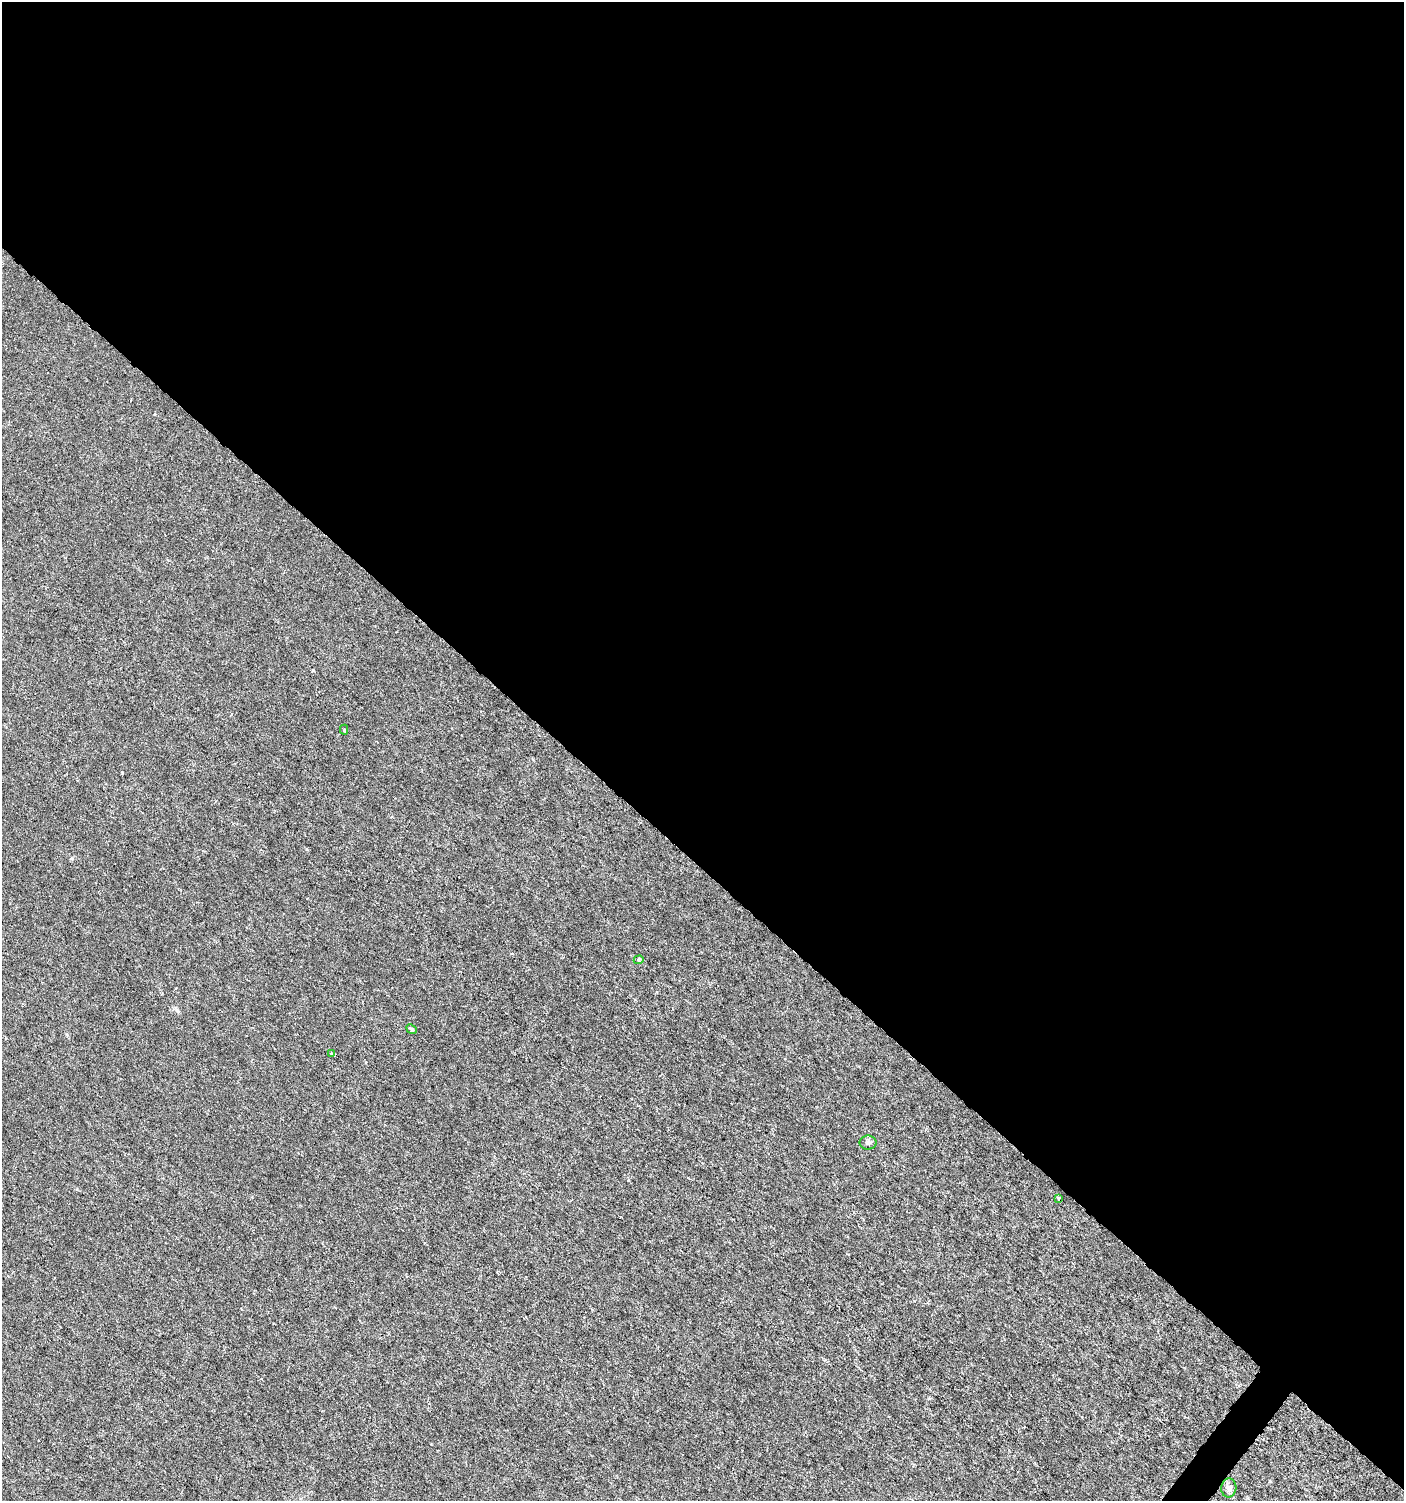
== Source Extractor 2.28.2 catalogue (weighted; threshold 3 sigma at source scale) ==
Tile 3 of 4 x 4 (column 3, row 1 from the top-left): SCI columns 2981-4382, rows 4502-6000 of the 6026 x 6000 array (HDU 1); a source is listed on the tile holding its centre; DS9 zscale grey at full resolution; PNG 1406 x 1503 px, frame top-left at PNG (2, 2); each listed source drawn as its Kron ellipse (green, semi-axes under 4 px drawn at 4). Shown black and unused: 58% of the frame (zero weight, under 3 of 6 exposures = <1% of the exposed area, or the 3 px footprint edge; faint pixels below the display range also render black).
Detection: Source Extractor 2.28.2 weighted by HDU 2 'WHT'; one run over the whole footprint, this tile lists its part. Background -1.05e-05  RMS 0.0012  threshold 0.00501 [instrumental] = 3 sigma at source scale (4.09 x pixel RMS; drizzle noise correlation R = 1.36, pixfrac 0.8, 0.0396/0.0396 arcsec/px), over >= 5 px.
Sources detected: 7; all 7 listed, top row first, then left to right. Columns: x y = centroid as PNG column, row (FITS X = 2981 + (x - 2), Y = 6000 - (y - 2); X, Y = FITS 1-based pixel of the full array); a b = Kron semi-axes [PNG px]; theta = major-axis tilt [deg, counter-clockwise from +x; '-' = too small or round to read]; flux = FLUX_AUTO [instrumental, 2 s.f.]
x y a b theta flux
344 730 5 4 - 0.14
639 960 5 4 - 0.16
412 1029 5 4 - 0.2
332 1054 4 4 - 0.15
868 1143 8 7 - 0.34
1059 1198 3 3 - 0.15
1229 1488 9 7 86 0.5